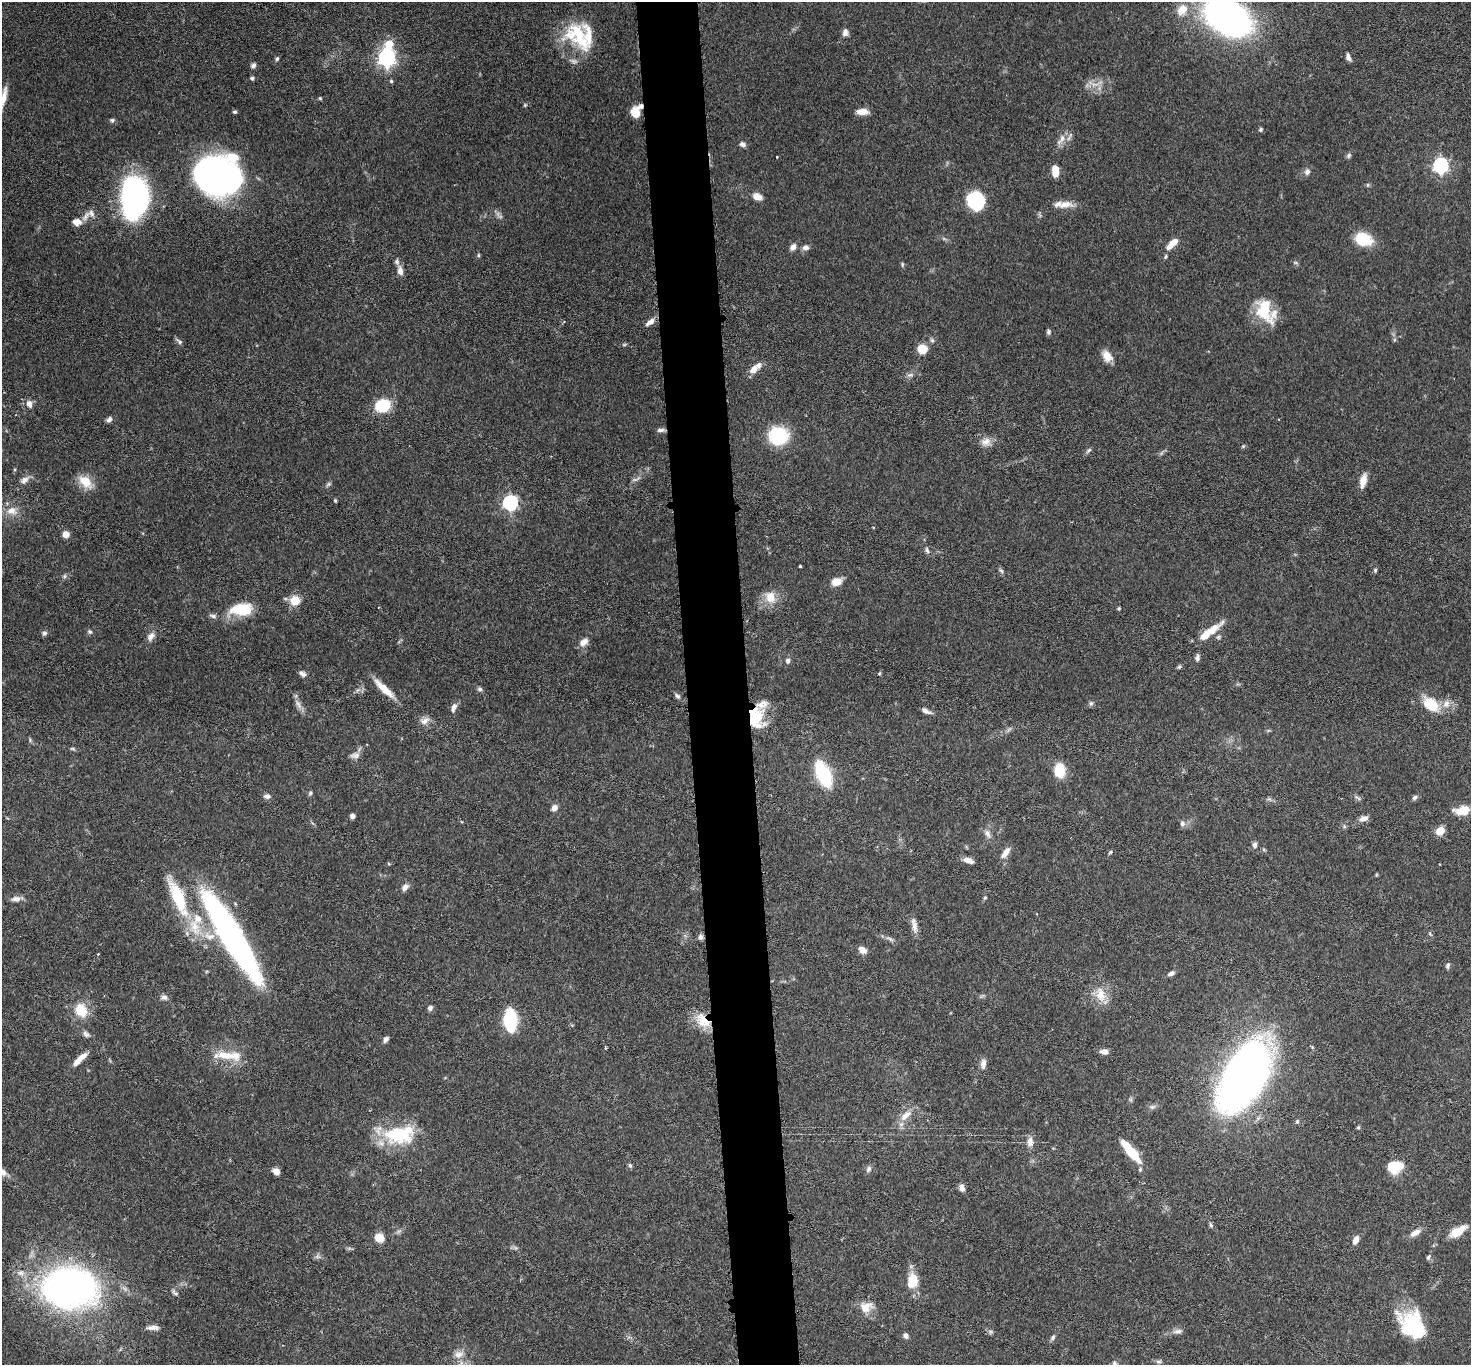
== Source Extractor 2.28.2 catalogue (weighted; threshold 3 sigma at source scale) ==
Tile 5 of 3 x 3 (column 2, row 2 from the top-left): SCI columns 1473-2941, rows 1530-2892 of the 4413 x 4384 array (HDU 1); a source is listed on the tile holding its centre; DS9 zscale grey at full resolution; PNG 1473 x 1367 px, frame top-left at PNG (2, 2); no overlay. Shown black and unused: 4% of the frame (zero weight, under 3 of 6 exposures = <1% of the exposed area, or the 3 px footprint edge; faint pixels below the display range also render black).
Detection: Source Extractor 2.28.2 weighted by HDU 2 'WHT'; one run over the whole footprint, this tile lists its part. Background 0.0858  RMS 0.003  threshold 0.0122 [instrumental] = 3 sigma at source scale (4.09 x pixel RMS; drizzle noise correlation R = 1.36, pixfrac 0.8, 0.05/0.05 arcsec/px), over >= 5 px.
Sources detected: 203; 5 too faint to see at this stretch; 2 inside a brighter object's white glare — not listed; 11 inside a brighter listed object's ellipse — not listed separately; the other 185 listed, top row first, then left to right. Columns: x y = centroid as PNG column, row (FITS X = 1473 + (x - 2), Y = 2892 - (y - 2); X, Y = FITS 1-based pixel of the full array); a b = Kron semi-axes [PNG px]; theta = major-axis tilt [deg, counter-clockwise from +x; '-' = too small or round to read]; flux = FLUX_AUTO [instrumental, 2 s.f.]
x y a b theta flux
1182 10 18 13 56 4.5
1227 17 38 25 -33 150
845 32 10 7 -88 1.2
580 36 44 18 -65 12
389 44 6 6 - 7.5
387 57 7 7 - 110
1348 57 8 5 -70 1.2
277 59 6 4 63 0.48
253 65 7 5 52 0.77
252 78 5 4 - 0.54
391 81 5 4 - 0.44
3 98 33 7 77 3.4
320 98 5 4 - 0.33
525 105 5 4 - 0.36
641 106 6 5 - 0.84
235 112 5 4 - 0.51
863 112 13 6 -1 2.7
636 113 10 7 -76 4.8
112 120 6 5 - 0.53
1261 129 6 5 - 0.44
1061 139 19 8 54 2.3
742 144 7 5 -26 1
1349 155 7 6 - 0.59
777 157 2 2 - 0.23
1441 165 7 6 - 59
1055 171 12 7 -86 3.6
1307 172 9 7 64 1.1
218 175 40 31 -20 130
1368 185 6 4 90 0.38
757 196 11 7 -27 2.3
135 197 33 19 -90 90
976 201 18 17 - 15
1065 204 22 9 2 3.1
86 216 16 6 54 1.7
76 222 10 7 -4 2.3
1363 239 16 11 -17 11
1172 243 15 6 43 3.5
793 247 8 6 55 1.4
805 248 9 6 13 1.2
478 255 6 4 -90 0.35
1165 257 6 4 72 0.38
1296 263 6 4 -19 0.41
902 264 7 3 82 0.36
400 271 11 7 -82 1.7
1264 311 31 19 -70 10
650 322 13 6 36 1.7
1048 332 7 5 -79 0.58
179 341 11 4 -41 0.72
624 345 6 4 1 0.37
922 349 10 9 - 4.1
1107 356 14 9 -56 3
754 370 12 8 41 2.2
910 375 9 5 18 0.8
29 404 9 7 -69 1.7
383 405 13 11 7 12
109 419 8 6 55 0.9
1279 419 3 2 - 0.19
660 430 10 5 0 0.86
778 436 16 15 - 18
986 442 14 11 24 2.3
1243 446 4 4 - 0.35
1088 450 9 5 38 0.61
636 479 14 3 19 0.71
24 480 14 8 36 1.6
1363 481 15 7 78 3.2
85 482 19 12 -45 4.8
335 500 4 3 - 0.35
510 503 6 6 - 56
12 511 17 11 -5 3.2
66 534 7 6 - 2.1
927 550 9 5 -71 0.72
800 566 3 3 - 0.32
1375 570 6 5 - 0.42
1001 571 8 5 -53 0.56
65 576 7 4 89 0.46
836 582 12 9 12 2.8
770 597 18 15 -59 4.3
295 600 8 7 - 6.1
1119 608 5 4 - 0.29
241 609 26 13 5 9.9
213 616 10 5 -12 0.81
1212 630 30 9 38 4.6
90 632 6 5 - 0.59
44 633 6 6 - 0.74
151 636 12 8 54 1.7
1218 637 7 5 21 0.48
584 642 12 8 36 2
1197 658 8 5 83 0.83
788 661 7 6 - 0.93
1179 666 6 4 48 0.45
879 673 6 4 68 0.33
304 674 8 6 33 0.69
384 689 28 7 -44 5.1
480 689 7 6 - 0.59
677 696 8 5 -48 0.79
1091 703 7 5 -90 0.55
298 704 18 6 -60 1.6
1431 704 19 12 -40 7.7
454 708 11 6 67 1.4
926 711 12 5 -31 1.1
755 718 23 20 -65 11
425 721 14 9 24 1.7
1009 729 8 4 37 0.61
30 740 6 4 -51 0.43
73 749 7 5 -18 0.44
355 755 14 8 7 1.4
1059 770 13 10 -87 7.5
824 775 23 11 -65 23
310 793 6 5 - 0.47
267 796 9 6 0 0.93
1415 797 7 5 45 0.69
1358 798 11 3 -36 0.59
1269 799 7 4 -32 0.56
554 808 7 6 - 1.6
1462 810 18 9 9 4.5
352 816 5 5 - 0.95
1364 818 12 7 18 1.5
1182 824 7 6 - 0.93
1440 831 9 8 - 3
988 834 13 7 -71 1.5
1255 845 7 6 - 0.93
1110 852 5 4 - 0.38
1006 853 16 7 55 2
968 860 13 6 -17 1.5
1376 875 5 3 - 0.26
405 887 11 7 45 1.4
178 897 56 16 -67 16
985 898 5 4 - 0.34
16 899 12 7 2 1.6
914 925 21 6 -81 2
1430 934 6 4 -46 0.36
231 935 97 18 -59 100
209 936 19 11 -15 4.5
700 937 7 6 - 0.93
890 939 13 4 -27 0.91
863 950 8 6 -34 2.2
1448 966 8 5 73 0.62
1171 973 8 5 29 0.99
1100 994 22 14 -74 4.8
982 996 9 3 32 0.44
164 997 9 6 -2 0.99
430 1008 6 5 - 0.9
81 1010 18 14 -62 6.4
510 1020 20 10 -87 19
702 1021 24 13 -50 5.9
86 1034 11 7 -45 1.1
386 1039 7 5 60 0.98
605 1048 3 3 - 0.3
1104 1051 10 6 -6 1.4
228 1055 44 11 -4 7.1
80 1059 22 6 43 3.2
983 1064 13 7 84 1.7
1245 1076 50 25 59 250
1152 1107 8 6 14 0.77
906 1115 21 9 40 3.4
1297 1121 7 4 63 0.45
1358 1127 5 4 - 0.38
400 1135 42 23 7 17
1030 1142 12 8 89 2
1131 1151 27 8 -50 10
630 1165 7 5 -64 0.51
1396 1167 17 12 11 7.3
869 1169 9 6 66 0.91
276 1171 7 5 -36 2.2
962 1188 10 7 -69 1.2
1211 1225 7 5 -60 0.53
1457 1232 18 8 32 5.2
1415 1233 15 7 30 2
379 1238 6 6 - 7.6
1356 1240 10 6 63 1.9
349 1248 7 4 19 0.44
1428 1257 8 5 59 0.55
21 1273 12 9 -2 2
912 1281 19 13 79 5.7
70 1288 44 32 -4 140
176 1294 7 4 -7 0.53
866 1307 19 14 15 3.6
153 1328 17 6 -1 1.5
1416 1330 45 20 -60 18
1178 1331 13 6 5 1.2
906 1336 7 6 - 0.88
1053 1337 8 6 48 0.68
459 1354 15 10 19 2.4
1159 1361 9 4 0 0.62
1115 1364 12 6 -34 1
Overlapping masked pixels (flux is a lower limit): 3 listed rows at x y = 641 106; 755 718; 702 1021
Isophote crosses this tile's border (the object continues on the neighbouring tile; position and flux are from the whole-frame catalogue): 3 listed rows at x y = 1227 17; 3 98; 1115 1364